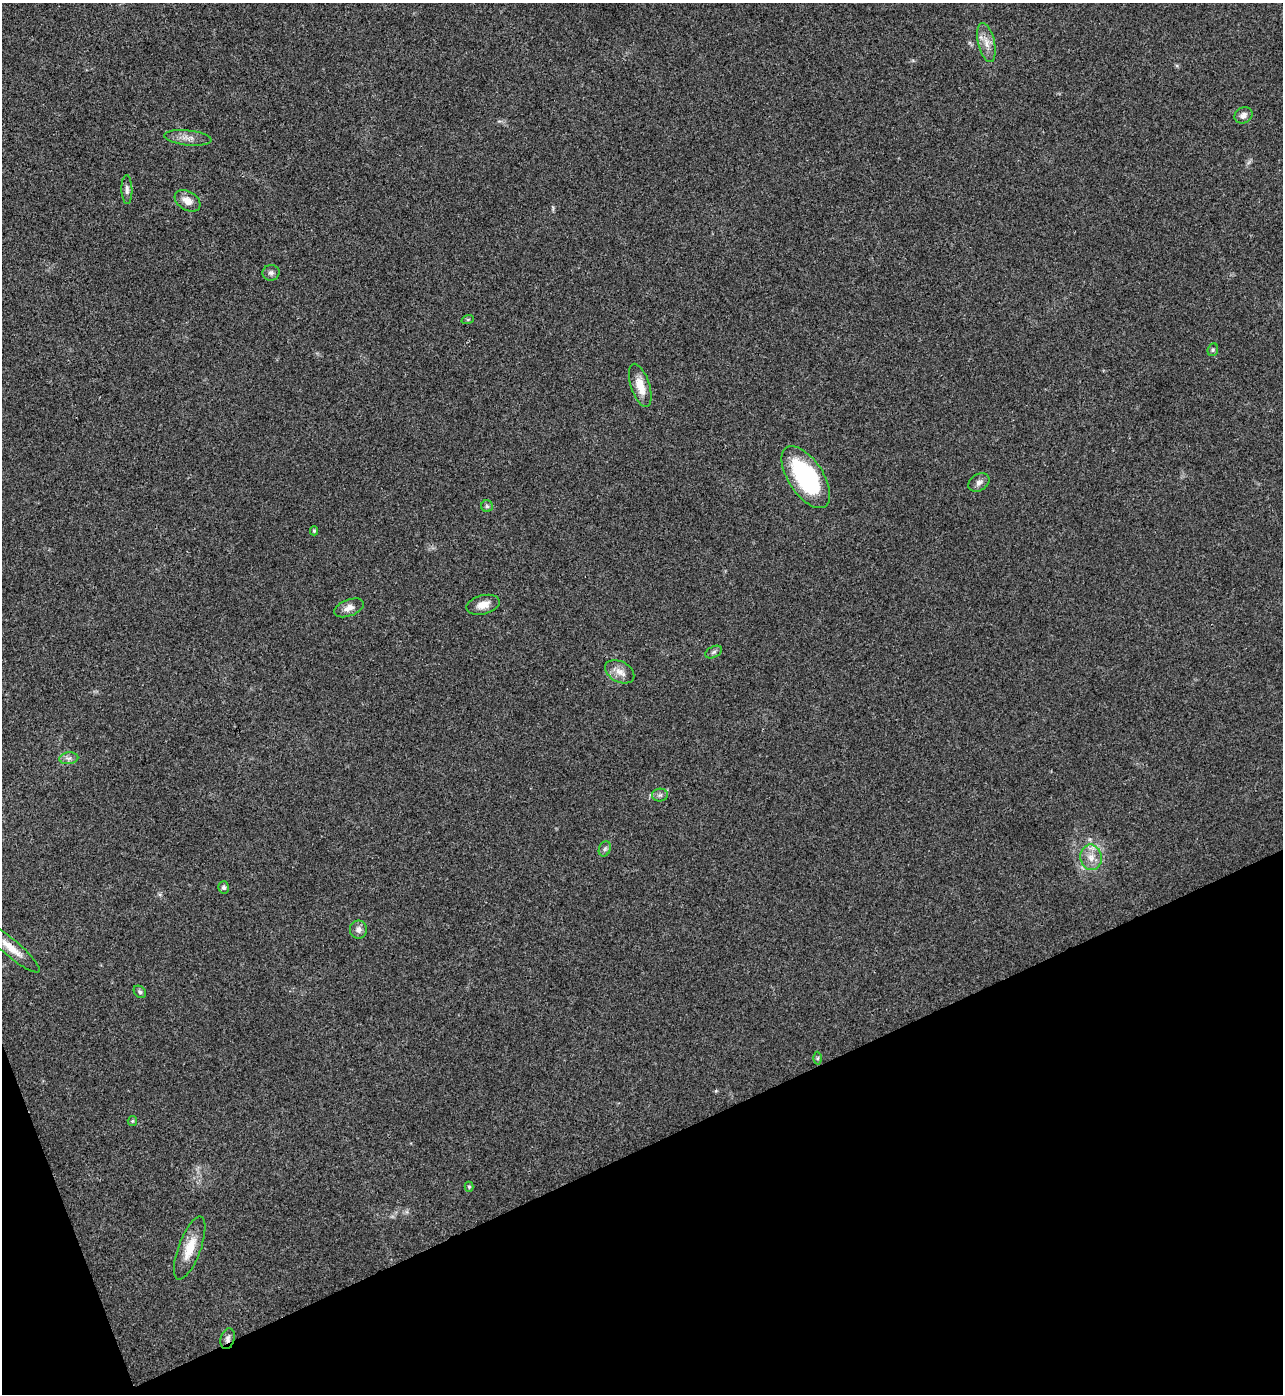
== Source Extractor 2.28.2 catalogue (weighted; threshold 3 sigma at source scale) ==
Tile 14 of 4 x 4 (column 2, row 4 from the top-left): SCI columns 1566-2846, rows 2-1393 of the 5563 x 5574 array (HDU 1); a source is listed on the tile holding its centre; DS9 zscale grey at full resolution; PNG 1285 x 1396 px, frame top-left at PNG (2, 3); each listed source drawn as its Kron ellipse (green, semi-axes under 4 px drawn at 4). Shown black and unused: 19% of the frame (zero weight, under 3 of 4 exposures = <1% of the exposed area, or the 3 px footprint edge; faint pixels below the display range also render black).
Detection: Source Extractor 2.28.2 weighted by HDU 2 'WHT'; one run over the whole footprint, this tile lists its part. Background 0.0211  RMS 0.0042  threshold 0.0189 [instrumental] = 3 sigma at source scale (4.5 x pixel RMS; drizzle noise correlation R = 1.50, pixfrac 1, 0.05/0.05 arcsec/px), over >= 5 px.
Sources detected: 30; all 30 listed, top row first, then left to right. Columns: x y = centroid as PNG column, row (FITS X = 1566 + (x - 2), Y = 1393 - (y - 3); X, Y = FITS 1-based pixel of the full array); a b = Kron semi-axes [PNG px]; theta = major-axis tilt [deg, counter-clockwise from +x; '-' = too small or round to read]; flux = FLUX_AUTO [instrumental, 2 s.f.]
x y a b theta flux
986 43 20 8 -77 4.4
1243 115 9 7 30 2.2
188 138 23 7 -6 3.5
127 190 14 5 -88 1.7
188 201 14 9 -32 4.1
271 273 8 8 - 1.4
468 319 6 4 19 0.5
1213 350 6 5 - 0.78
640 385 22 9 -72 7.4
806 477 35 17 -57 50
979 482 11 8 33 1.9
487 506 6 5 - 0.83
314 531 4 4 - 0.65
483 605 17 9 14 4.2
349 608 15 8 22 2.9
714 652 9 5 27 1.1
620 672 16 10 -29 3.8
69 758 9 6 7 1.5
660 795 8 6 2 1.2
605 849 8 5 67 1.1
1091 857 13 10 -80 4.5
224 887 6 5 - 0.86
358 930 9 8 - 2.1
11 948 36 8 -40 6.4
140 992 7 5 -45 0.78
818 1058 6 4 89 0.64
132 1121 5 4 - 0.52
469 1187 5 4 - 0.63
190 1248 33 11 69 8.9
228 1339 10 7 74 1.7
Overlapping masked pixels (flux is a lower limit): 1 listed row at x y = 228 1339